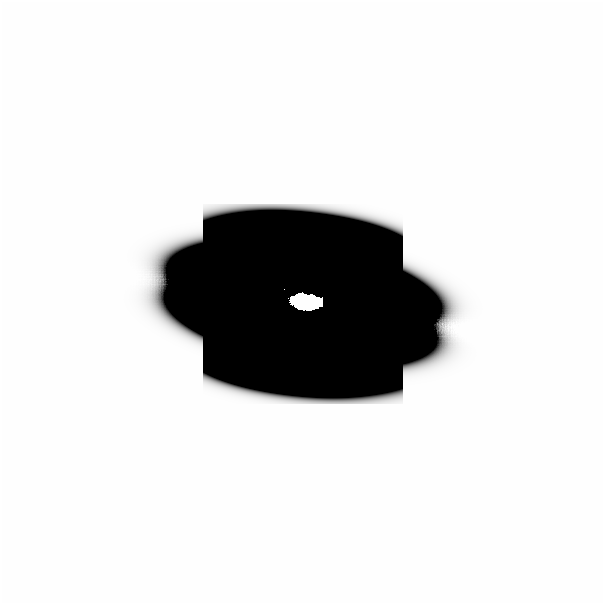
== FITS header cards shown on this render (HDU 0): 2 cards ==
NAXIS1  =                  601
NAXIS2  =                  601

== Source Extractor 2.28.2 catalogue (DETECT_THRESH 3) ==
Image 601 x 601 px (HDU 0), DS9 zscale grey, 1 PNG px = 1 image px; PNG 605 x 605 px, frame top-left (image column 1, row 601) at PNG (0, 0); no overlay
Background -4.62e-44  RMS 3.6e-31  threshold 1.07e-30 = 3 sigma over >= 5 px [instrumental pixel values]
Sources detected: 12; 10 with non-positive FLUX_AUTO (blend fragments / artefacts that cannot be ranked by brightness) are not listed; the other 2 listed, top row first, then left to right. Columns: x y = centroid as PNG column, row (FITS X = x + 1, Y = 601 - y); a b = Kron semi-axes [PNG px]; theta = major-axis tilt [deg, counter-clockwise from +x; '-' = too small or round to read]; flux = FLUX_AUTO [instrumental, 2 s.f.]
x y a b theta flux
282 287 2 2 - 0.049
302 301 26 12 -5 9.6
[10 non-positive-flux detections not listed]